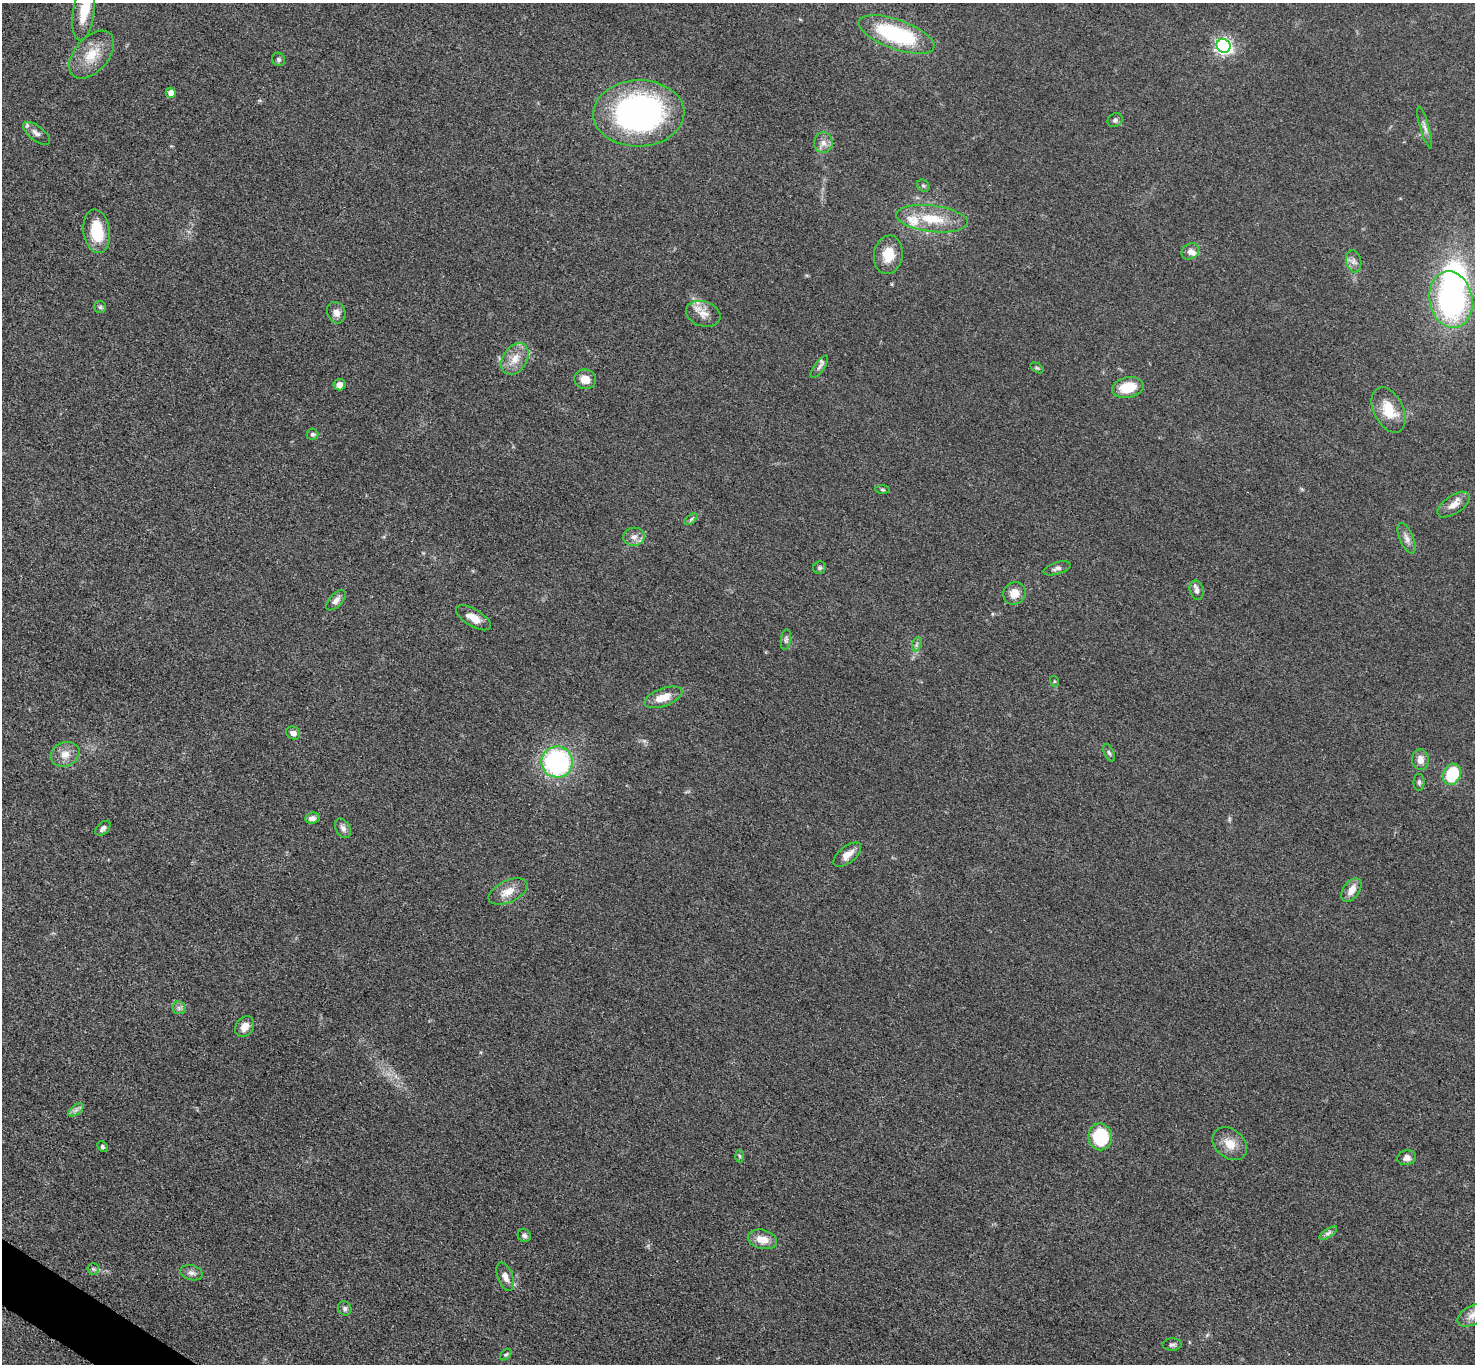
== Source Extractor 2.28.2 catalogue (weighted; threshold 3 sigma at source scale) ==
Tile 7 of 4 x 4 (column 3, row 2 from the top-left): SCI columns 2958-4430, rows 2889-4250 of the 5911 x 5917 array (HDU 1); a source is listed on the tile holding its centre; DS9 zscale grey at full resolution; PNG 1477 x 1366 px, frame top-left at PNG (2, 3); each listed source drawn as its Kron ellipse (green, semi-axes under 4 px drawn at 4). Shown black and unused: <1% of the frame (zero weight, under 3 of 5 exposures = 1% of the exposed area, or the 3 px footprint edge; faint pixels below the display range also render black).
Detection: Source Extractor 2.28.2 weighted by HDU 2 'WHT'; one run over the whole footprint, this tile lists its part. Background 0.0531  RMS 0.0058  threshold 0.026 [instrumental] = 3 sigma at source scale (4.5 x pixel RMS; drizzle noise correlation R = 1.50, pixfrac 1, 0.05/0.05 arcsec/px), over >= 5 px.
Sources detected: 79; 1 inside a brighter object's white glare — neither listed nor drawn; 3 inside a brighter listed object's ellipse — not listed separately; the other 75 listed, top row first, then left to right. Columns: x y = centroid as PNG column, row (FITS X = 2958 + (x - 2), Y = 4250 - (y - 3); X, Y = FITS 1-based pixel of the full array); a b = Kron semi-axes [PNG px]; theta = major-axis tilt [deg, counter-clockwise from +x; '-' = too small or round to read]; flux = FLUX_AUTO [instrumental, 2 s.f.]
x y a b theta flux
83 13 27 11 83 12
896 34 40 14 -20 63
1224 46 7 6 - 170
92 55 28 17 49 15
278 59 7 6 - 1.4
171 93 5 5 - 4.4
639 113 45 33 1 170
1115 120 8 6 37 1.5
1425 127 21 4 -74 2.6
36 133 16 7 -38 3.3
823 143 10 9 - 3.6
923 186 7 5 -43 1.1
932 219 36 13 -7 19
97 231 22 13 -82 19
1190 251 9 7 35 2.9
888 255 19 14 81 12
1353 261 11 7 -78 2.8
1451 300 28 21 -79 110
100 307 6 6 - 1.1
336 313 11 9 -65 3.9
703 314 17 12 -18 6.4
515 359 17 12 56 8
819 367 13 5 54 2
1037 368 7 4 -35 0.85
585 379 11 9 -17 6.4
339 385 6 5 - 4.3
1128 387 16 10 11 14
1389 410 24 15 -63 14
312 434 6 5 - 1.2
882 490 7 4 -1 0.84
1454 505 18 9 34 5.4
691 519 8 4 38 1.1
634 537 11 9 8 3.9
1407 538 16 7 -67 3.2
819 568 6 6 - 1.2
1057 568 14 6 17 2.1
1197 590 10 7 -75 2.7
1014 593 12 10 42 7.5
336 600 12 6 47 2.9
473 618 19 8 -31 7.6
786 639 10 5 83 1.4
917 644 7 4 71 1.3
1054 681 5 3 - 0.6
663 697 20 9 20 8.3
293 733 7 6 - 2.6
1109 753 9 5 -65 1.3
65 754 15 12 23 6.1
1420 760 10 8 -87 4.5
557 762 16 15 - 92
1452 774 11 8 65 26
1419 782 8 5 90 1.3
312 818 7 5 7 2.8
103 828 9 5 42 1.9
343 828 10 7 -60 2.7
847 855 16 8 38 5.6
1351 890 13 8 57 5.9
508 892 21 11 25 7.6
179 1008 7 6 - 1.8
245 1027 11 8 55 5.1
76 1110 9 4 37 1.9
1100 1137 13 12 - 29
1230 1144 19 14 -39 8.6
102 1147 5 5 - 1.1
740 1156 6 4 -87 0.75
1407 1158 9 7 13 3.1
1328 1233 10 4 34 1.6
524 1236 7 6 - 1.7
762 1239 15 9 -14 7.6
93 1269 6 5 - 1.1
191 1273 11 7 -16 2.5
505 1277 15 7 -69 4.1
345 1308 7 6 - 1.5
1472 1315 16 9 29 5.4
1172 1345 9 6 2 1.7
506 1355 6 4 46 0.88
Isophote crosses this tile's border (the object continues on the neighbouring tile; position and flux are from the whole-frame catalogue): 2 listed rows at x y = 83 13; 1472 1315